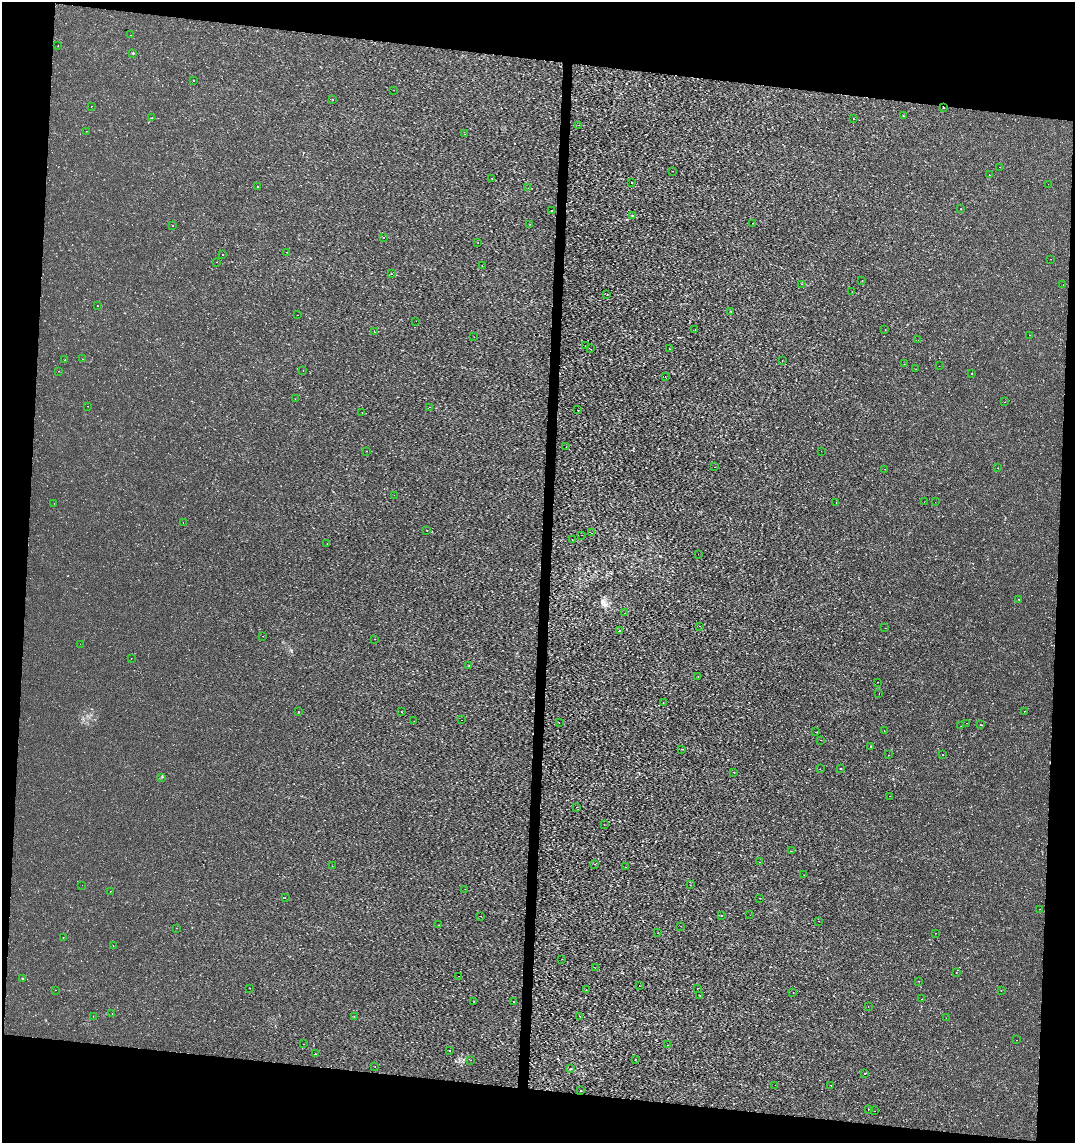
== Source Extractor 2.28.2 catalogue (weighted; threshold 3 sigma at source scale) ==
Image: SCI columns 227-4518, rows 8-4569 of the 4801 x 4569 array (HDU 1 of 3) = the unmasked area's bounding box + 8 px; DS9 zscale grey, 4 x 4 block average (1 PNG px = mean of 4 x 4 image px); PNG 1077 x 1145 px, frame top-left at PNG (2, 2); each listed source drawn as its Kron ellipse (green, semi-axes under 4 px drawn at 4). Shown black and unused: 15% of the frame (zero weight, under 2 of 3 exposures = <1% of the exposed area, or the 3 px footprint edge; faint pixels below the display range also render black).
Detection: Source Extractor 2.28.2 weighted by HDU 2 'WHT'. Background 1.43e-04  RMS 0.0016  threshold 0.00703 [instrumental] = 3 sigma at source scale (4.5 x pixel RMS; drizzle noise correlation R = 1.50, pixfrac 1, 0.0396/0.0396 arcsec/px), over >= 5 px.
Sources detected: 190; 2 cosmic-ray / hot-pixel residue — neither listed nor drawn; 1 coinciding with a brighter row at this scale — not listed separately; the other 187 listed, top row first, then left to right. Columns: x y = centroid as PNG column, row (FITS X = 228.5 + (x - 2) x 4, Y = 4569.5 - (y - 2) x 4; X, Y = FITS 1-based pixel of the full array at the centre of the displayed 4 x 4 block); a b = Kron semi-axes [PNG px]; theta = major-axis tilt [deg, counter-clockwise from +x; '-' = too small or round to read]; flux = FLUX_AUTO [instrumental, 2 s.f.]
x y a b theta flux
131 35 2 2 - 0.19
58 46 2 2 - 0.34
133 53 2 2 - 2.2
194 80 2 2 - 1.1
394 90 2 2 - 0.39
332 99 2 2 - 0.34
91 106 2 2 - 0.58
944 108 2 2 - 0.68
903 116 2 2 - 0.49
152 118 2 2 - 0.6
854 119 2 2 - 0.28
579 125 2 2 - 0.13
87 131 2 2 - 0.19
465 134 2 2 - 0.31
999 167 2 2 - 0.13
673 171 2 2 - 0.28
989 174 2 2 - 0.25
492 178 2 2 - 0.4
632 183 2 2 - 0.42
1048 184 2 2 - 0.14
257 187 2 2 - 2.5
528 188 2 2 - 0.14
961 209 2 2 - 1.3
552 210 2 2 - 0.39
633 215 2 2 - 0.37
753 223 2 2 - 0.18
530 224 2 2 - 0.18
173 226 2 2 - 0.27
384 238 2 2 - 0.24
478 242 2 2 - 0.15
287 252 2 2 - 0.23
223 255 2 2 - 0.6
1051 259 2 2 - 0.18
217 262 2 2 - 1
482 265 2 2 - 0.27
391 274 2 2 - 0.32
862 281 2 2 - 0.36
801 284 2 2 - 0.18
1063 285 2 2 - 0.18
852 292 2 2 - 0.19
607 295 2 2 - 0.37
97 306 2 2 - 0.42
731 311 2 2 - 0.31
297 315 2 2 - 0.26
416 321 2 2 - 0.29
695 330 2 2 - 0.18
885 330 2 2 - 0.21
374 331 2 2 - 0.84
1029 335 2 2 - 0.2
474 337 2 2 - 0.28
918 340 2 2 - 1.6
586 346 2 2 - 1.2
591 349 2 2 - 0.21
669 349 2 2 - 0.57
82 359 2 2 - 0.15
65 360 2 2 - 3
782 360 2 2 - 0.21
904 364 2 2 - 0.16
939 366 2 2 - 0.14
916 369 2 2 - 0.16
303 370 2 2 - 0.37
58 371 2 2 - 0.15
972 374 2 2 - 0.39
665 376 2 2 - 0.23
295 399 2 2 - 0.15
1005 402 2 2 - 0.15
88 406 2 2 - 0.31
430 407 2 2 - 0.25
577 410 2 2 - 0.32
362 412 2 2 - 0.71
566 447 2 2 - 0.21
367 451 2 2 - 0.27
821 451 2 2 - 0.42
715 467 2 2 - 0.24
997 468 2 2 - 0.2
885 469 2 2 - 0.23
394 495 2 2 - 0.12
836 502 2 2 - 0.55
924 502 2 2 - 0.15
935 502 2 2 - 0.11
54 503 2 2 - 0.14
183 522 2 2 - 0.61
427 530 2 2 - 0.49
591 533 2 2 - 0.28
582 535 2 2 - 0.17
572 539 2 2 - 0.74
327 543 2 2 - 0.28
698 554 2 2 - 0.63
1018 599 2 2 - 0.24
624 613 2 2 - 0.15
700 626 2 2 - 0.43
885 628 2 2 - 0.22
620 631 2 2 - 0.67
263 636 2 2 - 0.17
374 639 2 2 - 1.2
80 644 2 2 - 0.86
131 658 2 2 - 0.17
469 666 2 2 - 0.52
698 676 2 2 - 0.7
877 682 2 2 - 0.27
879 694 2 2 - 0.45
663 703 2 2 - 0.4
1024 711 2 2 - 0.43
298 712 2 2 - 0.71
401 712 2 2 - 0.45
461 720 2 2 - 0.22
414 721 2 2 - 1.2
559 723 2 2 - 0.3
966 723 2 2 - 0.16
981 724 2 2 - 0.17
961 726 2 2 - 0.18
884 731 2 2 - 0.29
815 732 2 2 - 0.68
820 740 2 2 - 0.15
871 746 2 2 - 0.42
681 749 2 2 - 0.24
888 755 2 2 - 0.24
942 755 2 2 - 0.32
840 768 2 2 - 0.73
820 769 2 2 - 0.19
734 772 2 2 - 0.99
162 777 2 2 - 0.4
890 796 2 2 - 0.15
577 807 2 2 - 0.21
604 825 2 2 - 0.44
791 851 2 2 - 0.22
759 862 2 2 - 0.31
595 864 2 2 - 0.24
332 866 2 2 - 0.21
625 867 2 2 - 0.31
804 875 2 2 - 0.4
82 885 2 2 - 0.53
690 885 2 2 - 0.28
465 889 2 2 - 0.55
111 891 2 2 - 0.91
285 898 2 2 - 1.1
760 898 2 2 - 0.23
1039 909 2 2 - 0.52
750 915 2 2 - 0.2
480 916 2 2 - 0.45
722 916 2 2 - 0.59
818 921 2 2 - 0.46
439 925 2 2 - 0.19
681 926 2 2 - 0.18
177 928 2 2 - 0.95
658 933 2 2 - 0.2
935 933 2 2 - 0.22
63 938 2 2 - 0.3
113 946 2 2 - 0.2
562 959 2 2 - 0.23
595 968 2 2 - 0.16
956 973 2 2 - 0.17
458 976 2 2 - 0.83
22 978 2 2 - 0.47
919 981 2 2 - 0.35
639 986 2 2 - 0.21
250 988 2 2 - 0.21
697 988 2 2 - 0.49
55 990 2 2 - 0.2
586 990 2 2 - 0.6
1001 991 2 2 - 0.13
793 993 2 2 - 0.41
700 995 2 2 - 1.5
921 999 2 2 - 0.21
513 1001 2 2 - 1.8
474 1002 2 2 - 0.27
868 1007 2 2 - 0.15
112 1013 2 2 - 0.31
93 1016 2 2 - 0.63
579 1016 2 2 - 0.25
354 1017 2 2 - 1.3
946 1018 2 2 - 0.16
1017 1040 2 2 - 0.43
303 1044 2 2 - 0.37
667 1045 2 2 - 0.29
450 1051 2 2 - 0.34
315 1054 2 2 - 0.33
471 1060 2 2 - 0.24
635 1060 2 2 - 0.24
375 1066 2 2 - 0.46
571 1069 2 2 - 0.36
864 1073 2 2 - 1.1
775 1085 2 2 - 0.22
831 1085 2 2 - 0.69
581 1091 2 2 - 0.31
868 1109 2 2 - 1.1
875 1111 2 2 - 0.26
Diffuse or blended objects may show on this block-average render without a row.